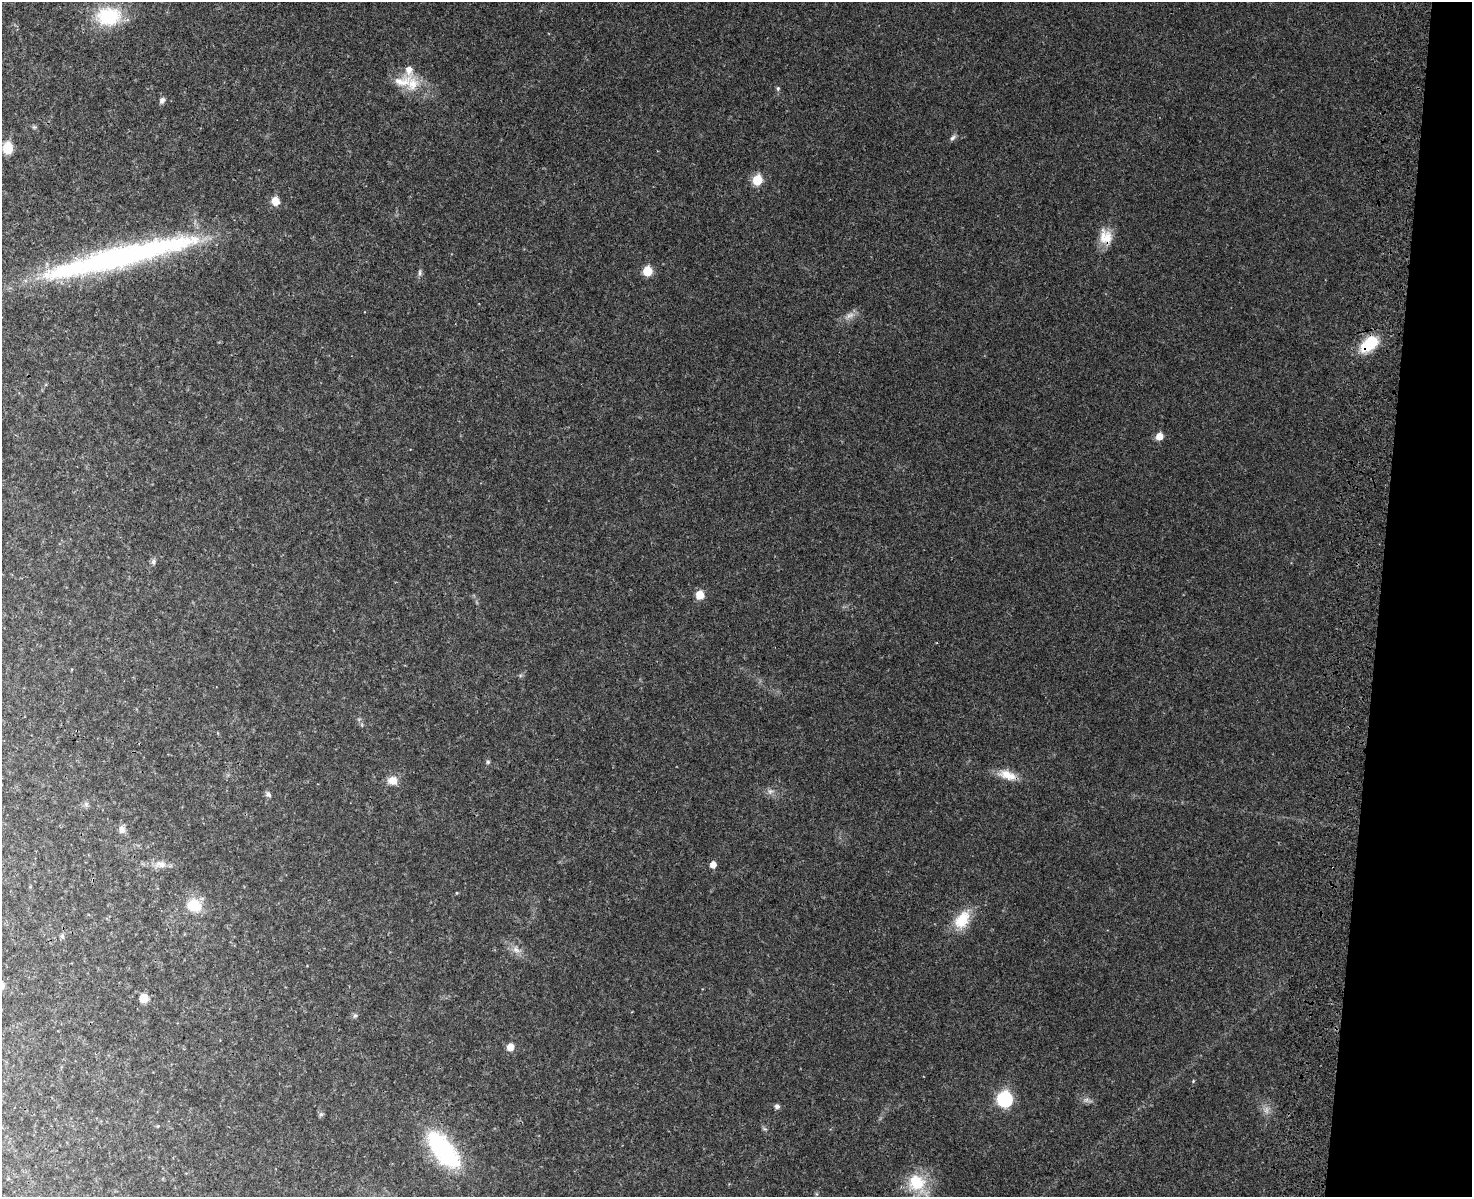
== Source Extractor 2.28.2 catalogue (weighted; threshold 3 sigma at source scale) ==
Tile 6 of 3 x 4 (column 3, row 2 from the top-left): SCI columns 3174-4643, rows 2420-3614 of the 4992 x 4837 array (HDU 1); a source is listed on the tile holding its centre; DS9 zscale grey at full resolution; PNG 1474 x 1199 px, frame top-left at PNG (2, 2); no overlay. Shown black and unused: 6% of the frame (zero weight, under 3 of 4 exposures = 6% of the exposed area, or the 3 px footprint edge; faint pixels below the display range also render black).
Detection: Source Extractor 2.28.2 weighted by HDU 2 'WHT'; one run over the whole footprint, this tile lists its part. Background 0.0336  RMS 0.0041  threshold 0.0186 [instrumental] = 3 sigma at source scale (4.5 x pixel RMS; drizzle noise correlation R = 1.50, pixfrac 1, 0.05/0.05 arcsec/px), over >= 5 px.
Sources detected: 43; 1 too faint to see at this stretch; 1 long thin detection or spike segment (spike, bleed or trail) — not listed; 2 inside a brighter listed object's ellipse — not listed separately; the other 39 listed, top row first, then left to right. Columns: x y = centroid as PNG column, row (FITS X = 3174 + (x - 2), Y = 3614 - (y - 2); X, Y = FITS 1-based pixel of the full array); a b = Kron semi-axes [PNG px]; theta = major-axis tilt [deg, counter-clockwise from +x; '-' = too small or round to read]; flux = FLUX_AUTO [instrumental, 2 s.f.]
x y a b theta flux
109 16 33 24 4 24
412 84 23 18 83 9.4
778 88 7 5 90 0.74
162 100 7 6 - 1.6
34 127 5 5 - 0.62
953 137 9 6 35 1.2
8 148 7 6 - 17
757 180 7 6 - 14
275 201 7 6 - 6.3
1106 237 20 16 -71 7.3
647 271 7 6 - 10
420 273 10 5 85 1.1
850 315 15 7 33 2.7
1369 344 21 12 40 17
1159 436 8 7 - 3.9
153 561 8 6 76 1.2
700 595 7 6 - 7.3
488 762 6 5 - 0.75
1007 775 26 11 -18 6.6
392 780 12 10 -8 4.3
770 791 8 8 - 1.6
268 794 8 7 - 1.2
86 804 6 5 - 0.93
122 829 10 8 -84 2.2
160 864 17 9 -6 3.5
713 864 6 6 - 2.8
194 906 16 13 -28 11
962 920 27 17 56 11
62 936 6 4 -46 0.79
516 950 13 9 -41 3
144 998 7 7 - 5.9
355 1016 7 5 67 0.78
510 1047 7 6 - 4.5
1005 1099 9 8 - 45
1086 1100 8 6 21 1.4
777 1106 7 6 - 1.2
321 1114 6 5 - 0.72
443 1150 49 21 -51 48
917 1183 26 23 -46 15
Overlapping masked pixels (flux is a lower limit): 3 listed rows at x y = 1106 237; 1369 344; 1007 775